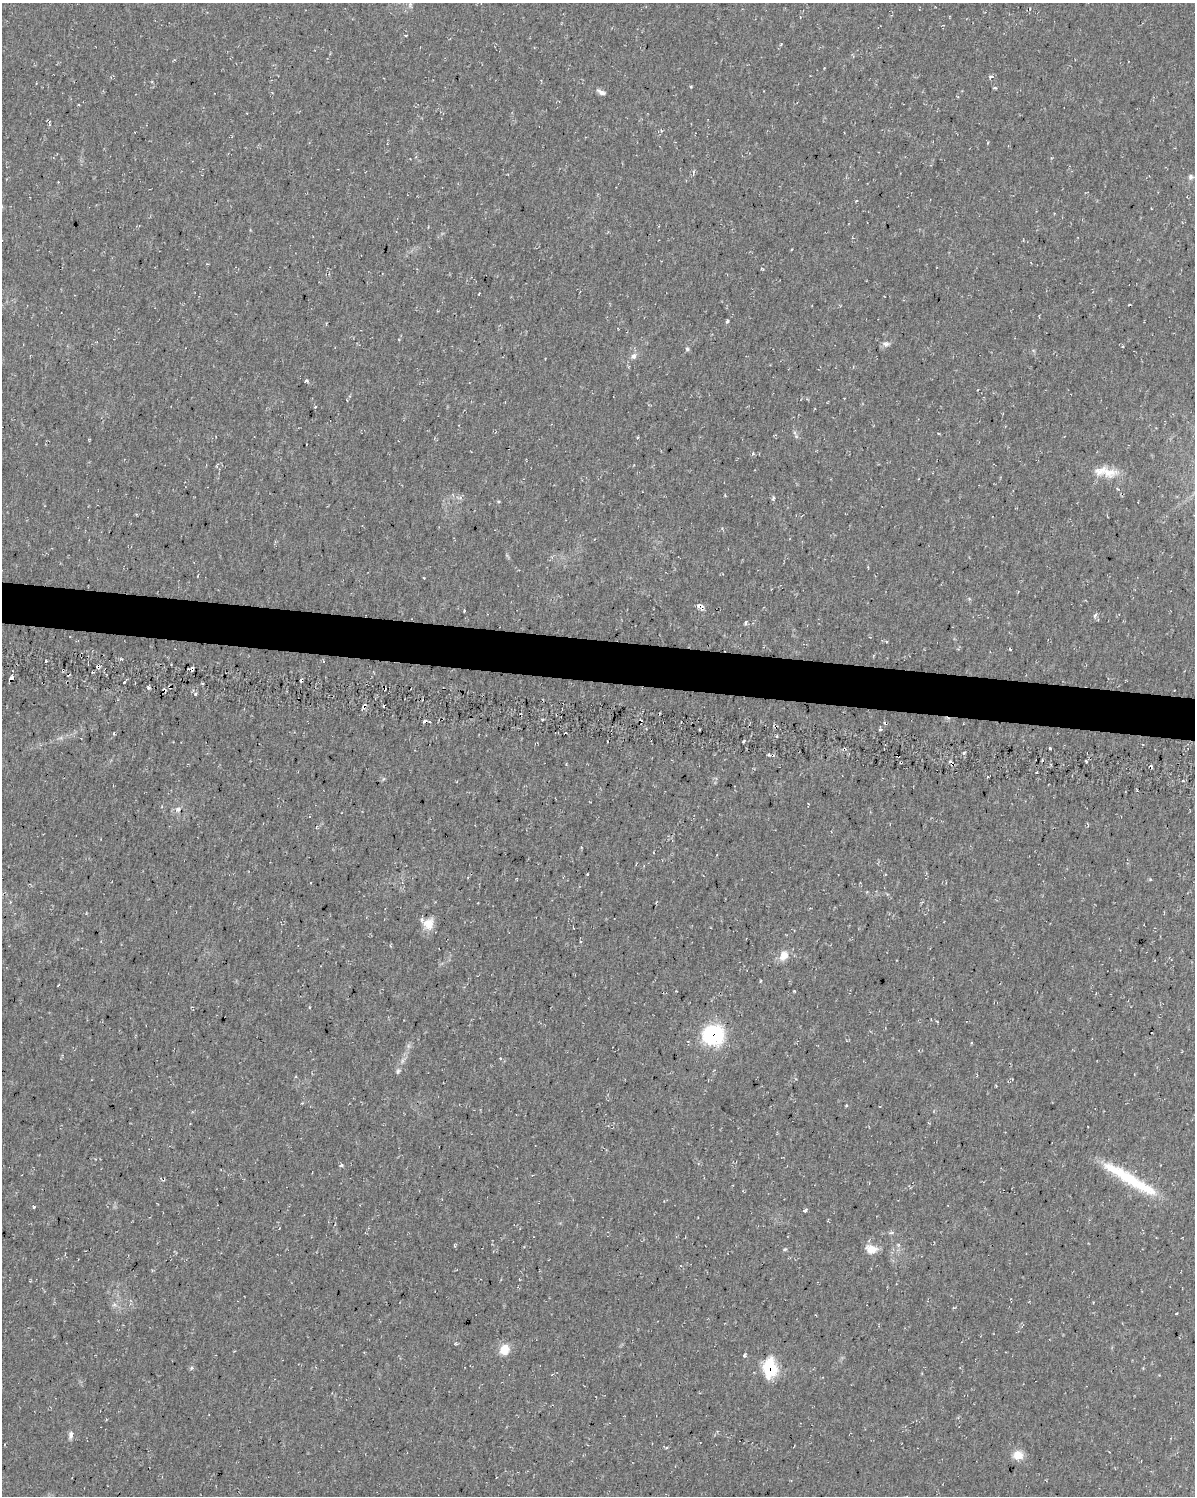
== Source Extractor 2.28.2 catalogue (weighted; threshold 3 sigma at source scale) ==
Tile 6 of 4 x 3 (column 2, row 2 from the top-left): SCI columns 1199-2391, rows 1776-3269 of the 4783 x 5045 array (HDU 1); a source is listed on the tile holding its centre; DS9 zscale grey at full resolution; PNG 1197 x 1498 px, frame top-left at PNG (2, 3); no overlay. Shown black and unused: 3% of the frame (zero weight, under 2 of 3 exposures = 2% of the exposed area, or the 3 px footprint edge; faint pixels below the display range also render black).
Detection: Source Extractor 2.28.2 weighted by HDU 2 'WHT'; one run over the whole footprint, this tile lists its part. Background 0.035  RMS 0.0055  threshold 0.0246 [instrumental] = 3 sigma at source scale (4.5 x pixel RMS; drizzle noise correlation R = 1.50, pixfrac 1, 0.0396/0.0396 arcsec/px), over >= 5 px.
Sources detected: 81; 10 cosmic-ray / hot-pixel residue — not listed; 2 inside a brighter listed object's ellipse — not listed separately; the other 69 listed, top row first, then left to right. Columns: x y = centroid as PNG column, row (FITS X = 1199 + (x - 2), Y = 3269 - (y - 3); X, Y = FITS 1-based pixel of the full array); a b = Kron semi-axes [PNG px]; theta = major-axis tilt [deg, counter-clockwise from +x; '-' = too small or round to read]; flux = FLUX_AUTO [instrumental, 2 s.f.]
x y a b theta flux
406 36 3 2 - 0.69
991 76 5 4 - 1.1
691 86 4 3 - 0.49
995 88 5 4 - 0.79
601 92 11 5 -23 2.2
661 131 5 4 - 0.75
1191 177 7 7 - 1.5
792 249 3 2 - 0.44
727 321 5 4 - 0.84
886 344 9 6 -1 1.9
1123 346 3 2 - 0.54
687 349 6 5 - 0.95
633 356 8 7 - 2.3
306 380 4 3 - 1.1
315 407 3 3 - 0.73
753 454 5 4 - 0.87
1109 472 26 14 2 9.6
773 498 5 3 - 1.2
498 501 5 3 - 0.6
424 578 4 2 - 0.4
700 605 10 4 -8 2.5
464 610 2 2 - 0.6
1095 615 6 4 46 1.2
745 623 3 3 - 1.8
1010 649 4 2 - 0.68
46 661 3 2 - 0.57
192 669 4 3 - 5.4
11 678 5 3 - 2.4
148 687 4 3 - 1.1
195 694 4 3 - 0.71
885 723 5 3 - 0.81
880 729 4 4 - 0.85
114 733 3 2 - 0.75
776 736 4 3 - 0.6
607 742 3 2 - 0.96
964 753 4 3 - 0.91
1086 761 3 2 - 0.83
383 779 6 4 70 0.69
178 809 7 5 73 1.6
587 874 2 2 - 0.59
429 924 16 13 75 6.6
390 945 5 3 - 0.59
784 955 13 10 60 5.7
58 985 3 2 - 0.45
794 991 3 3 - 0.46
309 1007 3 2 - 0.53
931 1019 3 2 - 0.35
713 1035 18 17 - 52
408 1046 7 4 72 1.2
500 1058 3 3 - 1.5
398 1071 8 5 79 1.2
796 1079 4 4 - 0.59
1008 1081 3 3 - 0.44
302 1103 3 3 - 0.43
341 1165 5 4 - 0.86
1124 1176 71 12 -32 31
34 1207 3 3 - 1.1
805 1210 3 3 - 2.9
892 1233 7 4 9 0.95
898 1245 6 4 73 0.9
785 1249 5 4 - 0.68
871 1249 14 10 -11 6.1
1176 1314 3 2 - 0.41
504 1350 12 10 63 7.7
744 1355 5 3 - 1.1
191 1368 6 5 - 0.94
770 1368 17 12 -86 27
71 1435 10 6 83 2.1
1018 1455 12 11 - 6.3
Overlapping masked pixels (flux is a lower limit): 5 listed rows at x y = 700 605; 192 669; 11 678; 713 1035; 770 1368
Unlisted compact peaks at least as high as the median listed source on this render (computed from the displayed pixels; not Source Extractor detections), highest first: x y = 1050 748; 743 741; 121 659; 124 682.